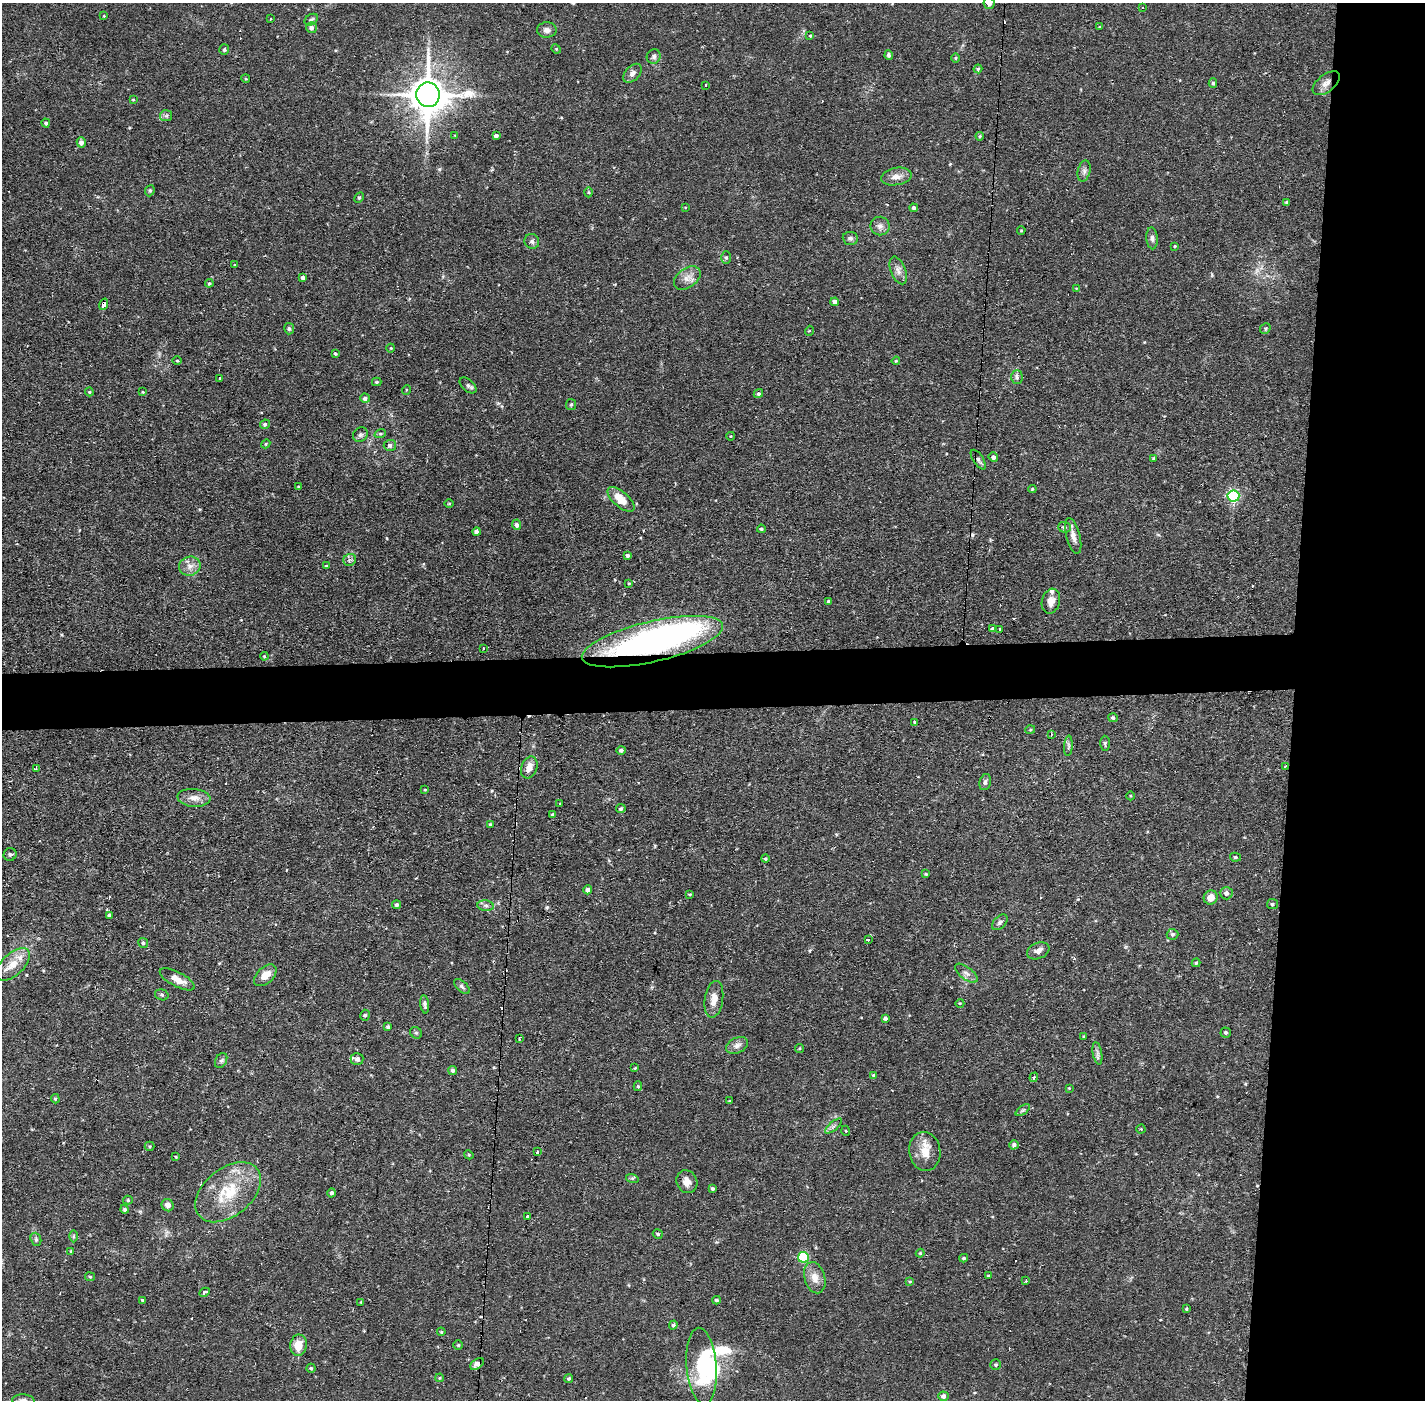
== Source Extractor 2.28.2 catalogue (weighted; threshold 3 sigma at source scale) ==
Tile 6 of 3 x 3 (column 3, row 2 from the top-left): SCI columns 2846-4268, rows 1450-2847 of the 4268 x 4297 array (HDU 1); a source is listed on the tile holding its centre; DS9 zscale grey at full resolution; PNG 1427 x 1402 px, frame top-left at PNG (2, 3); each listed source drawn as its Kron ellipse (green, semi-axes under 4 px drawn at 4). Shown black and unused: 13% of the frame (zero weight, under 2 of 3 exposures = <1% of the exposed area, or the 3 px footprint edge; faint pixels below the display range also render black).
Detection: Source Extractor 2.28.2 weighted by HDU 2 'WHT'; one run over the whole footprint, this tile lists its part. Background 0.0735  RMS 0.0063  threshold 0.0284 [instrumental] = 3 sigma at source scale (4.5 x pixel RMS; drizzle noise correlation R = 1.50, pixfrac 1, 0.05/0.05 arcsec/px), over >= 5 px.
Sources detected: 233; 1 too faint to see at this stretch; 4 inside a brighter object's white glare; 13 cosmic-ray / hot-pixel residue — neither listed nor drawn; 3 inside a brighter listed object's ellipse — not listed separately; the other 212 listed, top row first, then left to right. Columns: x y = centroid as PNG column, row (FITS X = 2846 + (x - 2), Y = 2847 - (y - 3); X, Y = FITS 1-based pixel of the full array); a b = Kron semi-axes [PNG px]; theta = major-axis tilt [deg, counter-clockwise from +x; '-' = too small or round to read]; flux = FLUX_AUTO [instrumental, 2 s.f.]
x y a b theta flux
989 3 6 5 - 2.4
1142 7 3 2 - 0.45
104 16 3 3 - 0.57
270 19 3 2 - 0.42
311 20 7 5 32 1.4
1100 27 3 3 - 0.65
311 28 5 5 - 2.5
547 30 10 7 1 2.8
810 36 3 3 - 1.1
556 49 5 4 - 0.75
224 50 5 5 - 0.92
889 55 4 4 - 1.6
654 56 7 6 - 1.7
956 58 5 3 - 0.65
978 69 4 4 - 0.89
632 73 11 7 46 3
246 79 4 3 - 0.54
1213 83 5 4 - 0.9
1326 83 16 8 39 4.5
705 85 3 3 - 3.1
428 95 12 11 - 1800
133 99 4 2 - 0.5
166 116 6 5 - 1.2
46 123 4 4 - 1.2
455 135 4 2 - 0.43
496 136 4 4 - 2
980 136 4 4 - 0.74
81 142 5 4 - 2.4
1084 171 11 6 76 2.2
896 176 15 8 11 4.9
150 191 6 4 68 0.93
589 192 5 3 - 0.68
359 197 6 4 62 0.96
1287 202 4 3 - 0.9
685 207 4 2 - 0.47
914 208 4 4 - 1.2
880 226 9 9 - 3.1
1021 230 4 3 - 0.65
850 238 8 6 -4 1.7
1152 238 11 5 -86 2.1
532 241 7 7 - 1.7
1175 246 3 3 - 0.56
726 258 6 5 - 1.2
235 265 4 4 - 0.64
898 270 14 7 -69 3.7
303 278 4 4 - 2.2
687 278 15 9 36 5.3
209 283 4 3 - 0.77
1076 288 4 2 - 0.41
835 302 4 4 - 2.7
104 304 6 4 72 4.7
1265 328 6 5 - 0.85
289 329 6 5 - 1.2
809 331 5 3 - 0.56
391 348 4 3 - 0.53
335 354 3 3 - 0.72
177 361 5 3 - 0.66
896 361 4 3 - 0.66
1017 377 7 5 -89 1.7
219 378 3 3 - 1.7
377 382 5 4 - 0.67
468 385 10 5 -42 1.6
406 390 5 3 - 0.53
89 392 4 4 - 0.72
143 392 4 3 - 0.58
758 394 5 4 - 1.3
365 398 5 4 - 2
571 405 6 5 - 0.86
265 424 5 4 - 1.2
380 434 6 3 18 0.79
360 435 8 7 - 1.7
731 436 4 3 - 0.45
266 444 4 4 - 0.71
390 445 6 5 - 2
993 457 5 4 - 2.3
1154 458 4 3 - 0.74
978 460 11 5 -57 1.8
298 487 3 3 - 0.51
1032 489 4 4 - 0.79
1233 496 6 5 - 77
621 499 16 7 -41 9.8
449 504 5 3 - 0.55
517 525 5 4 - 1.9
1064 527 6 5 - 1.9
761 529 4 4 - 1
476 532 4 4 - 2
1073 536 18 7 -76 4.3
627 555 4 4 - 1.8
350 560 6 6 - 1.6
190 566 11 9 13 4.4
326 566 4 4 - 0.72
629 583 3 2 - 0.52
829 601 4 3 - 1.3
1051 601 12 9 76 4.8
993 629 4 3 - 1.9
999 630 3 3 - 1.3
652 642 72 20 13 210
483 648 3 2 - 0.9
264 656 4 4 - 0.58
1113 718 5 4 - 1.4
914 722 3 3 - 0.72
1030 730 5 3 - 0.69
1051 735 3 2 - 1.1
1105 743 7 5 -90 1.3
1068 746 10 4 85 1.6
621 750 5 4 - 1.5
1286 766 4 3 - 2
529 767 11 8 70 5.5
36 768 3 2 - 0.69
985 782 8 5 75 1.8
425 790 4 2 - 0.51
1131 796 4 3 - 0.57
194 798 16 9 -5 5.3
559 804 3 2 - 1.2
621 809 4 4 - 1.1
553 814 3 3 - 2.2
491 824 4 3 - 1
10 854 6 6 - 1.3
1235 857 5 4 - 0.93
765 859 4 4 - 0.91
926 874 4 3 - 0.76
588 890 4 4 - 2.1
1226 893 6 6 - 2.7
690 894 3 3 - 0.71
1211 897 7 6 - 6
1272 904 5 5 - 1.1
397 905 4 4 - 1.3
486 906 8 5 -7 1.7
109 916 3 3 - 1.7
1000 922 9 5 45 1.6
1172 934 6 5 - 1.3
868 940 3 2 - 1.1
143 943 5 5 - 0.98
1038 951 12 8 22 3.4
1196 963 4 4 - 0.88
13 964 21 11 42 9.8
966 973 13 6 -37 3.1
265 975 13 8 43 8.4
177 979 19 7 -28 6.5
462 986 10 5 -42 1.6
162 995 7 5 -17 1.1
714 999 18 9 81 6.3
960 1003 4 3 - 0.51
425 1004 9 4 -83 1.6
365 1015 5 4 - 1.2
885 1018 4 3 - 1.9
388 1027 4 3 - 1.1
1226 1032 5 5 - 0.86
416 1033 6 5 - 1.1
1084 1036 3 3 - 0.54
519 1039 3 3 - 1.5
737 1045 11 7 26 3.3
799 1048 4 3 - 0.62
1097 1053 11 4 -80 2.1
357 1059 6 6 - 1.8
221 1060 8 5 61 1.5
635 1068 3 3 - 0.59
453 1070 4 4 - 1.7
874 1075 4 3 - 0.8
1034 1077 5 3 - 1.1
638 1086 5 4 - 0.82
1069 1088 3 3 - 0.48
55 1099 5 4 - 0.9
729 1101 3 3 - 0.51
1023 1110 8 4 35 1.1
834 1126 10 3 40 1.3
1141 1129 4 4 - 0.58
846 1131 5 3 - 0.46
1014 1145 5 4 - 1.6
150 1146 5 4 - 0.77
537 1152 3 3 - 2.6
925 1152 19 15 -82 10
469 1155 5 3 - 0.59
176 1157 3 3 - 0.57
632 1178 6 4 -18 0.99
687 1182 12 10 -62 5
713 1189 4 3 - 1.1
228 1192 37 24 39 30
332 1193 4 4 - 1.7
128 1200 5 4 - 0.9
168 1205 6 6 - 3.8
124 1209 4 4 - 1.1
528 1216 3 3 - 2
658 1234 5 4 - 0.87
73 1236 6 4 89 0.88
36 1239 7 5 -71 1.2
71 1251 3 3 - 0.53
920 1253 4 4 - 0.71
803 1257 5 5 - 46
964 1258 4 3 - 0.94
988 1276 3 3 - 0.54
90 1277 5 4 - 0.76
815 1278 16 10 -74 6.4
1026 1281 4 3 - 0.74
910 1282 4 4 - 0.68
204 1292 6 3 28 1.3
142 1300 4 3 - 0.85
717 1300 4 3 - 0.87
361 1302 3 3 - 0.43
1186 1309 3 3 - 0.65
673 1325 4 4 - 1.2
441 1332 4 3 - 0.64
298 1345 11 8 81 9.3
458 1345 5 5 - 0.87
477 1364 7 5 39 3.5
996 1365 5 5 - 1.2
702 1366 38 15 -85 45
311 1368 4 4 - 0.92
440 1378 4 3 - 0.74
569 1378 4 4 - 1
943 1396 5 5 - 2.4
23 1400 11 6 -3 3.1
Overlapping masked pixels (flux is a lower limit): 5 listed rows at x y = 1326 83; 104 304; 652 642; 1286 766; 477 1364
Isophote crosses this tile's border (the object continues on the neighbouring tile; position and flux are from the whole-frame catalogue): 2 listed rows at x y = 989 3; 23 1400